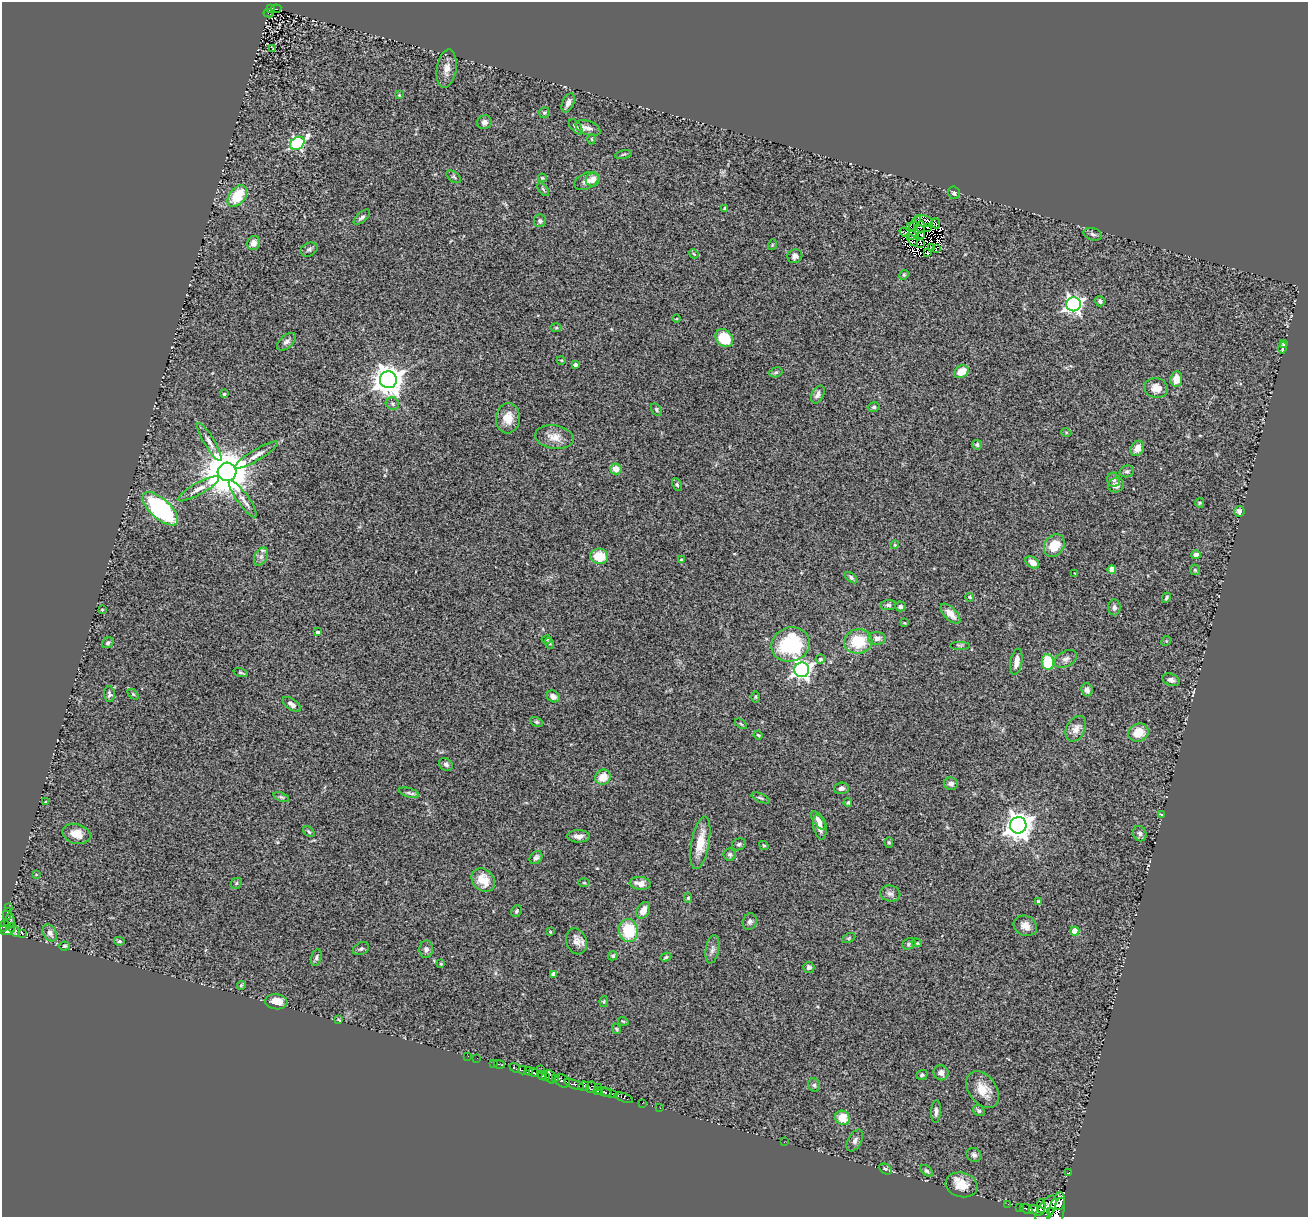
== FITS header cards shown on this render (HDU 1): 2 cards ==
NAXIS1  =                 1306
NAXIS2  =                 1215

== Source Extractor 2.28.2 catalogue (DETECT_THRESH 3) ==
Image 1306 x 1215 px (HDU 1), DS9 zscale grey, 1 PNG px = 1 image px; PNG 1310 x 1219 px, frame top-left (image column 1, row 1215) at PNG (2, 2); each listed source drawn as its Kron ellipse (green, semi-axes under 4 px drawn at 4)
Background 1.26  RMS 0.1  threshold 0.304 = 3 sigma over >= 5 px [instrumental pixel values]
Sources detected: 250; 7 with non-positive FLUX_AUTO (blend fragments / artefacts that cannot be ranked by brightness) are neither listed nor drawn; the other 243 listed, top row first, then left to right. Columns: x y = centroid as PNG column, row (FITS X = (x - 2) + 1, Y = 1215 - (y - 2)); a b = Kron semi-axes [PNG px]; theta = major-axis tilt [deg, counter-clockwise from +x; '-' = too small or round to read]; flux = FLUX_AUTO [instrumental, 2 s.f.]
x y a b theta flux
270 8 4 3 - 71
276 9 5 2 - 26
268 13 5 3 - 12
272 48 3 2 - 4.9
447 68 19 9 82 61
399 95 4 4 - 5.9
568 103 10 5 68 33
544 113 5 5 - 11
484 122 7 7 - 25
576 127 9 5 -51 22
588 128 13 7 -20 34
592 139 5 3 - 6.6
297 143 8 6 33 1100
623 154 8 3 13 9.2
454 177 8 5 -37 12
542 178 4 3 - 7.2
593 179 7 6 - 49
586 181 13 8 26 38
543 189 8 4 -54 11
954 193 6 5 - 15
237 196 12 7 52 200
725 208 4 3 - 11
362 217 10 5 42 21
540 221 6 6 - 16
924 221 9 5 -10 1
915 223 9 3 62 13
936 223 5 2 - 6.7
910 226 3 2 - 0.41
921 227 5 3 - 11
928 227 2 2 - 2.4
905 232 5 3 - 26
1093 234 9 6 -17 19
911 235 5 3 - 1.1
922 235 3 2 - 4
913 240 7 3 -53 15
254 243 7 6 - 41
920 244 3 2 - 9.4
772 245 5 3 - 6.9
932 248 3 2 - 5.5
309 249 9 6 24 18
936 249 3 2 - 5
927 253 3 2 - 15
694 254 5 4 - 6.7
795 256 7 7 - 23
904 275 5 4 - 8.8
1100 301 5 4 - 18
1073 304 7 7 - 2200
677 319 4 2 - 6.3
556 327 6 4 0 9.5
724 338 10 8 -49 220
287 342 11 6 39 30
1283 343 4 3 - 14
1283 348 6 3 77 13
561 360 4 3 - 5.9
575 365 4 3 - 24
776 372 7 4 17 11
961 372 8 6 34 100
1176 379 8 6 85 74
388 380 8 8 - 9700
1156 388 12 10 -12 68
224 394 3 3 - 8.3
818 394 9 6 63 27
392 404 7 6 - 15
874 407 6 4 15 12
656 409 7 4 -61 11
508 418 15 12 85 90
1066 432 5 3 - 6.5
554 437 19 11 -8 86
209 442 22 5 -59 43
977 445 5 5 - 13
1137 448 8 6 61 55
256 455 25 5 31 50
616 469 5 5 - 73
1127 471 7 6 - 14
227 472 9 9 - 32000
1114 480 7 6 - 19
677 485 7 4 -63 13
1116 485 8 7 - 34
198 489 23 6 29 53
243 499 22 5 -54 46
1200 503 5 4 - 8.2
160 509 22 10 -42 990
1239 511 5 5 - 22
895 545 4 4 - 9.1
1054 546 12 9 55 140
1196 555 4 4 - 66
599 556 9 7 -10 150
261 557 9 6 63 28
681 560 4 4 - 9
1032 562 7 5 -34 48
1112 569 4 4 - 110
1195 570 5 5 - 9.4
1074 573 2 2 - 3.8
851 578 7 4 -39 14
970 597 4 3 - 7.5
1166 598 5 3 - 11
888 605 8 5 5 16
900 606 5 5 - 22
1114 607 8 6 87 20
102 610 3 2 - 5.6
950 614 13 6 -45 52
904 623 3 3 - 6.5
317 632 3 3 - 17
877 638 9 6 -2 30
547 639 5 3 - 6.9
858 641 14 12 10 230
1166 641 5 4 - 7.8
108 643 6 5 - 13
549 643 5 3 - 7.6
791 644 19 17 18 550
960 645 10 2 0 6.2
820 659 5 4 - 18
1066 659 12 7 27 30
1016 662 13 5 80 42
1048 662 8 6 -82 240
802 670 7 7 - 2700
241 672 7 3 -15 8.8
1171 680 9 6 -20 22
1087 690 7 5 -78 28
109 694 8 5 -85 16
133 694 6 4 -45 7.3
553 696 7 5 -34 31
755 697 6 3 -90 7.3
292 704 10 5 -34 39
537 722 7 4 -26 10
741 724 7 3 -37 8.3
1076 729 14 9 62 50
1138 733 10 9 - 130
758 735 4 3 - 7.4
446 764 7 6 - 19
603 777 8 7 - 94
951 784 7 6 - 25
841 788 7 6 - 22
409 793 10 4 -15 19
281 797 8 4 -18 11
761 798 10 3 -23 12
46 802 3 2 - 4.6
848 803 4 3 - 9
1162 815 3 3 - 29
819 821 11 5 -52 32
1018 825 8 8 - 7500
820 827 13 6 -75 53
309 831 7 3 -42 10
76 834 14 10 -14 93
1140 834 8 6 -67 20
578 836 11 6 -1 39
700 843 27 9 80 140
889 843 5 4 - 10
739 844 7 5 25 15
764 845 5 4 - 7.4
730 855 6 6 - 15
536 858 7 5 47 20
36 875 3 2 - 4.3
483 880 13 10 -44 120
236 883 6 5 - 10
584 883 6 4 -1 8.2
640 883 11 6 -6 55
890 893 10 8 -12 27
688 898 5 4 - 9.5
1038 901 4 3 - 11
8 908 2 2 - 13
643 910 9 6 61 69
516 911 6 5 - 13
7 914 6 3 76 29
9 921 7 5 82 170
750 922 8 6 67 20
4 926 6 4 74 360
1025 926 12 10 -25 52
6 930 8 5 2 210
14 930 7 3 -57 26
628 931 11 9 -81 270
1075 931 4 4 - 150
550 932 3 2 - 5.6
50 933 9 6 -61 35
23 934 4 2 - 17
849 938 7 4 26 8.9
119 941 5 4 - 11
576 941 13 10 -71 49
917 943 5 4 - 9.3
909 944 7 5 23 12
65 946 5 4 - 12
361 949 8 6 27 14
426 949 8 7 - 22
712 949 14 6 80 31
613 956 5 4 - 12
316 957 8 5 74 17
666 957 6 4 18 9.3
441 964 4 3 - 6.9
809 967 5 5 - 15
553 974 4 4 - 39
241 985 5 3 - 8.4
604 1001 5 4 - 7.6
276 1002 11 7 -5 80
339 1020 4 3 - 5.5
623 1021 5 3 - 6.2
616 1029 5 4 - 7
468 1056 2 2 - 10
477 1058 2 2 - 4.7
494 1063 2 2 - 39
499 1064 5 3 - 30
515 1068 5 3 - 260
541 1069 3 2 - 6.6
522 1070 4 3 - 150
529 1071 4 3 - 370
534 1073 5 3 - 250
941 1073 8 7 - 30
542 1075 5 3 - 550
922 1075 6 4 20 11
546 1077 3 2 - 220
551 1077 7 5 -59 580
555 1079 3 3 - 300
563 1081 8 6 -34 200
574 1084 10 3 -20 470
814 1085 7 5 -63 14
584 1086 5 4 - 200
591 1087 6 3 70 93
599 1087 3 2 - 54
983 1090 20 13 -54 120
597 1091 3 3 - 120
603 1092 8 3 -14 710
609 1093 8 3 -21 520
624 1098 10 3 -20 50
642 1103 3 2 - 24
660 1108 2 2 - 13
979 1111 6 5 - 15
936 1112 11 5 86 22
842 1118 7 7 - 110
855 1141 12 6 61 24
784 1142 3 2 - 6.9
974 1155 8 6 -35 20
885 1169 7 5 -27 14
927 1171 7 4 -40 14
1069 1172 3 2 - 20
962 1185 16 12 -15 100
1008 1204 2 2 - 15
1060 1204 6 3 63 1100
1041 1206 7 4 -88 770
1020 1207 3 2 - 99
1026 1209 6 3 -18 190
1046 1209 15 7 57 2300
1037 1210 8 5 -13 1900
1050 1211 4 2 - 3500
1056 1212 20 7 77 4000
At the frame edge (FLAGS 8, measured only in part): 1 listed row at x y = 1056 1212
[7 non-positive-flux detections neither listed nor drawn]